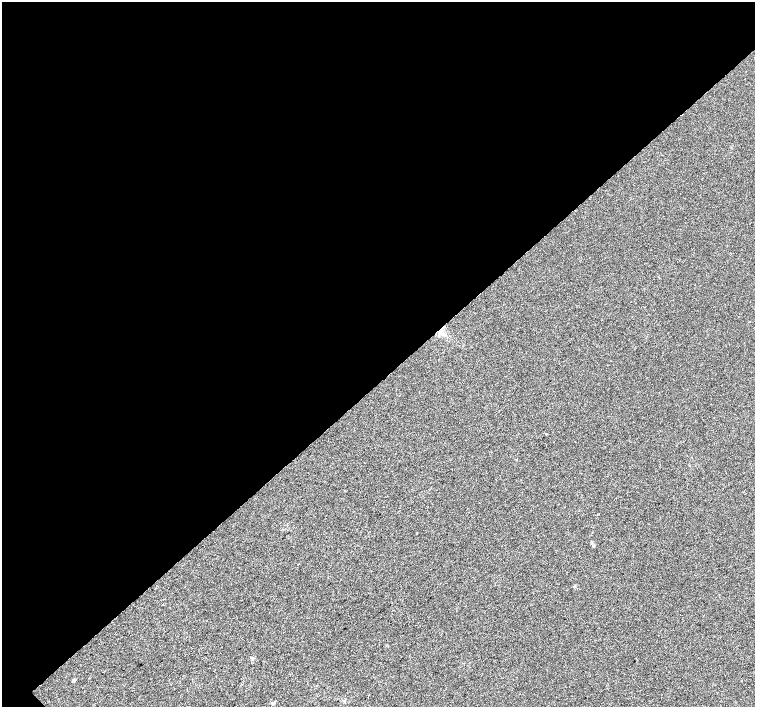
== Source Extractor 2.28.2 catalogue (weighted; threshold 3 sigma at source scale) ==
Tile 2 of 4 x 4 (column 2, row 1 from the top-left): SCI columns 1510-3015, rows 4444-5852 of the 6026 x 6004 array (HDU 1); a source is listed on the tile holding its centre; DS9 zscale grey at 2 x 2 block average (1 PNG px = mean of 2 x 2 image px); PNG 757 x 709 px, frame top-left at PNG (2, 2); no overlay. Shown black and unused: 54% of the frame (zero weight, under 2 of 3 exposures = <1% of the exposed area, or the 3 px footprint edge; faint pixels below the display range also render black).
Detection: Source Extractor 2.28.2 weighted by HDU 2 'WHT'; one run over the whole footprint, this tile lists its part. Background 0.00649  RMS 0.0046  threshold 0.0205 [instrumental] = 3 sigma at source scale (4.5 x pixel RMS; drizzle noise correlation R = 1.50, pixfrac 1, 0.0396/0.0396 arcsec/px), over >= 5 px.
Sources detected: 9; all 9 listed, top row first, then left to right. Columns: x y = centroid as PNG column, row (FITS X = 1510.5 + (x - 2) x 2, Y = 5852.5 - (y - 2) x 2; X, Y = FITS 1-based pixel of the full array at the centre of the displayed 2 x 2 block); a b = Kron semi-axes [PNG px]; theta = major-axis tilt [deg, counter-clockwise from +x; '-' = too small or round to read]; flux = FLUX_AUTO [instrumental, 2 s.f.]
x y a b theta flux
442 333 10 3 -35 4.3
546 434 2 2 - 1.6
517 459 2 2 - 1.5
593 546 4 3 - 1.2
574 586 4 3 - 0.95
393 610 2 2 - 0.54
253 659 3 3 - 1.1
74 680 2 2 - 4.2
273 703 2 2 - 4.4
Overlapping masked pixels (flux is a lower limit): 1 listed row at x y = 442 333